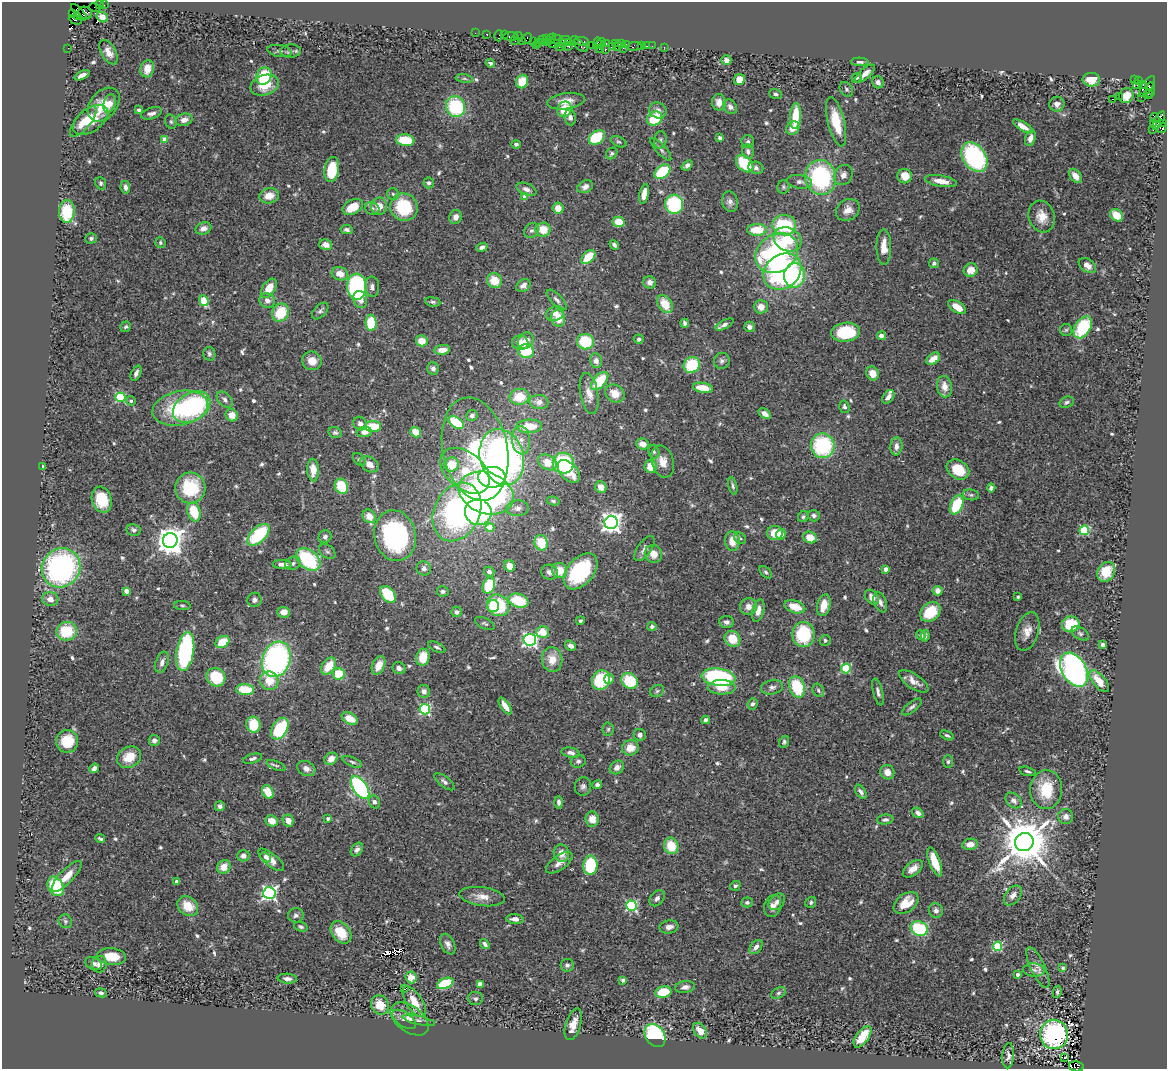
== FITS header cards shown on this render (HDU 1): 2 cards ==
NAXIS1  =                 1165
NAXIS2  =                 1067

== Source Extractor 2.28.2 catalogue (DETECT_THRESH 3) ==
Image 1165 x 1067 px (HDU 1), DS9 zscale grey, 1 PNG px = 1 image px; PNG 1169 x 1071 px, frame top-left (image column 1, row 1067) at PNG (2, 2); each listed source drawn as its Kron ellipse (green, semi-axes under 4 px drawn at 4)
Background 0.503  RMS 0.03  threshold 0.0906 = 3 sigma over >= 5 px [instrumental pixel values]
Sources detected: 632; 4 with non-positive FLUX_AUTO (blend fragments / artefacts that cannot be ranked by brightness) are neither listed nor drawn; of the other 628, the 500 brightest by FLUX_AUTO listed and drawn (128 fainter detections omitted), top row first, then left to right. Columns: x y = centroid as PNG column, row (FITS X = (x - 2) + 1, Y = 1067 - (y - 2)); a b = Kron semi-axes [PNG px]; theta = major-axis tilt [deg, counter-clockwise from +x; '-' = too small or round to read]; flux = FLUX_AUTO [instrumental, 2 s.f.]
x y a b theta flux
100 4 3 2 - 7.6
104 5 2 2 - 7.6
95 7 6 3 -15 19
79 12 10 4 -46 480
85 13 7 6 - 170
73 14 3 2 - 17
77 16 4 3 - 32
102 17 6 5 - 17
75 20 7 3 -25 180
475 33 2 2 - 4.3
487 34 3 3 - 45
504 35 2 2 - 14
499 36 5 2 - 41
511 36 7 3 -1 71
518 36 4 3 - 16
527 38 6 4 47 49
546 38 3 3 - 20
556 39 6 3 8 57
542 40 4 3 - 22
550 40 7 3 44 29
565 40 6 3 -1 100
574 40 4 2 - 23
515 41 2 2 - 22
582 41 7 3 -7 99
523 42 3 3 - 78
533 42 4 2 - 50
539 42 3 2 - 34
546 42 4 3 - 53
554 43 7 4 0 110
569 43 3 3 - 100
597 43 6 3 84 61
601 43 5 3 - 48
606 43 3 2 - 33
615 43 2 2 - 38
563 44 3 2 - 31
622 44 3 2 - 29
626 44 3 2 - 39
536 45 2 2 - 9.1
580 45 8 3 -38 45
592 45 2 2 - 19
642 45 3 3 - 36
568 46 4 3 - 120
612 46 4 3 - 48
617 46 5 3 - 39
634 46 7 4 6 40
646 46 3 2 - 11
652 46 2 2 - 14
560 47 4 3 - 31
664 47 2 2 - 6.4
68 48 2 2 - 11
623 48 2 2 - 140
599 49 3 2 - 51
605 50 3 3 - 85
279 51 12 6 -10 6.5
291 51 10 6 2 6.7
108 52 13 7 -60 16
726 60 5 5 - 12
860 62 9 4 -2 4.7
490 63 5 4 - 6.2
147 69 9 7 76 28
865 74 12 5 42 15
82 75 8 4 26 9.2
264 76 9 7 66 98
857 78 5 4 - 3.7
464 79 8 4 -9 4.7
739 79 5 5 - 24
1091 80 8 7 - 28
1135 80 3 2 - 29
1138 80 3 3 - 7.8
522 81 7 6 - 41
878 82 6 5 - 8
1143 84 4 3 - 150
265 85 14 10 19 47
1137 85 2 2 - 9.5
1147 87 12 5 56 430
846 89 8 6 -55 4.5
1150 90 8 3 86 79
775 94 6 5 - 5.1
1148 94 5 3 - 47
1119 96 2 2 - 1200
1126 96 8 7 - 21
1141 97 2 2 - 8
1113 99 3 2 - 9.7
566 101 19 8 7 24
719 102 8 7 - 17
109 103 9 6 72 20
1057 104 7 7 - 10
104 105 19 13 49 50
456 107 10 9 - 140
730 107 8 6 -53 8.5
564 109 8 7 - 42
139 110 4 4 - 6.1
658 110 9 7 -30 11
152 113 11 5 16 9.4
795 116 13 5 85 61
570 117 8 6 -81 9.5
655 118 8 6 33 77
1155 118 5 3 - 140
91 120 20 11 35 58
184 120 8 6 14 12
1159 120 10 4 63 410
83 121 19 7 51 28
171 122 7 5 -74 4.3
836 122 25 8 -76 56
1154 123 3 2 - 30
1163 123 4 2 - 41
1023 126 11 4 -32 17
793 128 7 6 - 20
1162 128 5 4 - 69
1153 130 2 2 - 10
597 137 9 6 35 90
720 138 4 3 - 5.2
1030 138 8 5 73 16
165 139 4 4 - 31
405 140 9 5 -6 64
660 140 9 6 82 5.7
619 142 8 5 -27 3.7
748 142 6 6 - 4.8
516 144 5 4 - 5.2
661 149 14 5 -47 7.4
748 152 7 5 -70 7.9
612 153 6 5 - 4.2
974 157 16 11 -56 260
745 164 10 7 -44 73
687 165 6 4 39 6.3
756 168 7 6 - 7.6
332 169 13 7 82 68
662 172 9 6 37 95
843 175 10 9 - 11
905 176 7 7 - 25
1075 176 8 5 -51 19
820 177 17 15 -78 240
941 181 16 5 -9 23
800 182 13 7 -8 9.9
101 183 6 5 - 4
429 183 5 5 - 5
125 187 6 5 - 8.3
585 187 8 6 31 9
783 187 7 6 - 4.3
526 189 10 6 -22 9.5
393 194 6 5 - 4.1
644 194 10 4 76 24
269 196 10 7 12 25
525 197 4 4 - 18
730 202 10 8 -78 9
674 204 9 9 - 150
379 206 8 8 - 21
353 207 11 7 28 44
404 207 14 13 - 110
372 208 7 6 - 5.7
558 208 5 5 - 24
848 210 12 10 34 19
67 212 11 8 88 95
1116 215 7 5 -36 38
1042 216 16 13 -73 28
455 217 7 6 - 11
619 222 6 5 - 34
784 225 12 10 -7 120
203 228 8 6 18 12
543 229 7 7 - 36
347 230 6 4 -9 5.2
757 230 10 6 1 58
531 231 8 6 38 6.3
91 238 6 5 - 5
787 239 14 11 -29 65
160 242 5 5 - 4.3
326 245 6 5 - 13
614 245 5 4 - 5.3
482 247 6 4 23 7.7
884 247 18 7 -90 26
777 253 23 18 36 330
588 257 8 5 45 57
934 263 5 5 - 4.6
1087 265 9 6 -37 15
971 270 7 6 - 21
782 272 20 16 39 370
340 274 8 6 -19 20
794 275 12 10 82 130
494 281 8 7 - 39
650 282 6 6 - 9.7
523 285 8 6 33 9.1
357 287 13 9 -88 260
372 287 10 7 -88 9.3
269 288 10 6 55 30
360 299 9 6 -70 18
557 300 13 5 -46 8.3
204 301 5 4 - 72
267 301 8 7 - 10
433 302 7 5 -10 4.5
665 304 10 6 -56 38
761 307 7 6 - 18
957 307 10 5 -33 27
320 311 10 6 46 5.7
280 313 9 8 - 67
555 314 9 7 25 15
558 318 8 6 -81 41
371 323 8 5 -88 84
684 323 4 3 - 5.4
725 324 10 4 27 7.2
126 327 6 5 - 4.3
749 327 5 5 - 9.3
1083 327 12 7 57 120
1066 330 6 6 - 3.7
846 332 14 9 7 99
881 336 4 4 - 11
639 339 5 4 - 4.1
422 341 6 5 - 32
526 341 9 7 49 20
585 342 8 7 - 92
520 343 8 7 - 23
442 350 8 5 7 19
526 351 8 7 - 79
209 354 7 6 - 5
933 359 8 5 37 21
312 361 10 9 - 25
596 361 7 6 - 11
722 361 8 8 - 7.2
692 365 8 7 - 88
433 369 6 6 - 7.1
136 373 8 4 66 8.8
872 373 7 6 - 23
600 381 11 6 48 72
944 387 11 7 -80 19
703 388 10 5 -9 38
589 393 21 9 -80 24
615 394 10 8 -31 27
120 397 5 5 - 160
519 397 10 8 7 51
888 397 8 5 54 14
225 400 9 6 -44 6.9
131 401 5 4 - 4.9
539 402 9 7 -3 17
1067 402 7 5 24 4.6
192 407 20 13 32 270
844 407 6 5 - 4.8
180 408 28 17 11 140
765 414 7 4 -35 9.8
232 415 6 6 - 23
472 415 6 5 - 6.6
456 422 8 5 -35 85
360 424 7 6 - 9.9
529 426 13 6 3 47
373 427 8 5 0 62
364 432 7 5 2 14
416 432 6 5 - 28
335 433 7 5 -14 4.8
521 440 14 9 -84 18
643 444 6 5 - 18
823 446 12 12 - 180
896 446 9 6 85 11
475 449 52 32 -78 230
654 452 7 5 -74 4.6
502 457 28 21 -73 730
359 460 7 5 -48 4
547 462 10 7 -31 36
663 462 16 11 -74 24
563 463 10 10 - 150
369 464 10 7 -33 14
451 465 7 7 - 44
650 466 6 6 - 32
42 467 4 3 - 5
313 470 11 6 -88 23
958 470 12 9 -33 57
465 471 28 18 -39 86
569 471 13 8 -47 42
492 477 13 10 3 210
341 486 8 6 -62 66
733 486 8 4 -77 4.3
601 487 6 5 - 16
190 488 15 15 - 100
991 488 4 4 - 6.2
486 493 28 20 -20 520
971 495 8 5 -9 5
102 500 13 10 -74 58
553 501 6 4 -8 4.2
957 505 10 6 66 94
517 508 11 8 3 11
194 512 10 6 -74 62
457 512 30 23 64 480
478 512 13 13 - 210
369 516 7 6 - 20
814 516 6 5 - 6.1
803 517 6 5 - 3.6
611 523 6 6 - 1300
490 528 4 4 - 47
134 530 7 6 - 5.9
1084 530 5 4 - 120
775 533 8 7 - 32
781 534 5 5 - 9.3
259 535 13 7 44 130
395 536 26 20 -77 320
325 537 7 6 - 6.4
810 537 7 5 -20 27
740 538 6 5 - 4.1
170 540 7 7 - 2700
732 541 9 7 -86 27
541 543 8 6 -69 46
644 549 14 6 55 11
327 552 9 6 -38 5.4
653 554 9 8 - 21
308 559 14 9 -38 160
293 563 8 6 28 7.1
282 564 9 4 -2 11
510 566 6 5 - 20
61 568 20 19 - 460
424 568 7 7 - 7.3
886 569 4 4 - 17
560 571 7 7 - 34
580 571 21 13 49 160
489 572 5 5 - 6.7
550 572 8 7 - 10
766 572 7 4 -44 4
1106 572 10 8 59 50
489 586 8 6 70 78
127 591 4 3 - 24
443 591 6 5 - 5.4
938 591 5 5 - 12
388 594 10 6 -49 82
872 597 8 6 -50 13
1018 597 3 3 - 3.8
50 599 8 7 - 15
254 600 7 7 - 7.1
518 601 10 6 -16 76
880 602 10 6 -69 8.9
498 605 12 10 -45 120
824 605 11 6 77 28
182 606 8 4 -4 3.9
493 606 6 6 - 30
748 607 8 8 - 15
795 607 11 6 -18 32
758 611 12 5 75 14
284 612 6 5 - 16
456 612 5 5 - 7.2
930 612 11 8 42 77
580 621 4 4 - 3.8
727 622 7 6 - 6.9
485 624 10 5 -26 4.4
1071 624 9 8 - 65
652 627 5 4 - 5.5
67 631 10 9 - 80
1027 631 20 11 72 23
543 632 6 5 - 39
803 634 12 11 - 100
1080 634 10 5 -32 5.9
921 635 5 4 - 6.9
925 636 6 4 78 4.4
732 639 8 7 - 41
530 640 6 6 - 550
825 640 5 5 - 3.9
222 642 7 5 32 51
1102 645 3 3 - 13
570 646 6 4 -33 8.3
437 647 9 4 -26 4.8
185 651 19 8 81 260
423 657 8 6 78 45
276 659 18 14 70 510
552 659 12 10 -83 28
162 662 11 6 70 10
379 665 9 6 67 25
329 666 9 6 53 44
399 668 6 5 - 8.4
846 668 5 5 - 130
1074 670 18 12 -59 810
339 674 6 6 - 52
216 677 10 9 - 98
718 677 17 8 -8 230
609 679 5 5 - 13
601 680 10 8 63 110
269 681 9 9 - 34
630 681 9 7 -37 80
914 681 17 7 -34 17
1099 681 13 6 -50 35
722 687 14 7 0 27
772 687 11 7 10 8.1
797 687 11 7 -69 94
245 689 9 5 -2 62
818 690 7 5 -61 4.2
424 691 6 6 - 9.5
657 691 7 5 28 4.5
878 692 14 5 -76 7.6
753 704 6 5 - 4.7
505 706 9 4 -56 17
912 707 12 5 39 6.4
425 709 5 5 - 230
350 719 8 5 -26 30
705 720 4 4 - 6.4
253 725 8 7 - 57
280 729 12 7 59 140
608 729 7 5 88 3.8
640 735 6 6 - 6.8
947 735 7 4 -25 3.8
154 740 5 5 - 7.3
67 741 11 11 - 51
784 742 6 5 - 4.4
630 748 8 7 - 27
571 753 9 5 -11 8.7
129 757 12 10 30 37
253 759 10 4 15 6
331 759 7 5 35 17
578 761 7 6 - 5.2
352 762 10 4 -24 5.2
948 762 6 5 - 4
276 766 10 4 -22 4.5
617 767 8 6 37 11
94 768 5 4 - 8.8
306 769 9 7 -27 12
1027 771 8 4 -13 4.1
887 772 7 7 - 15
444 782 12 5 -39 7.3
597 785 5 4 - 6.5
583 786 9 8 - 7.4
360 788 13 7 -56 260
1046 790 19 16 87 65
268 792 7 5 -62 38
861 792 8 4 -57 6.8
1014 800 9 6 -42 8.6
374 802 7 5 -63 6.7
559 802 6 4 -89 5.9
220 806 5 5 - 6.5
918 813 6 4 -35 8.4
1066 816 7 7 - 11
328 819 3 3 - 7.5
592 819 7 7 - 22
885 820 8 5 5 6.1
272 821 6 5 - 24
288 821 6 5 - 17
100 839 5 3 - 4.6
1024 842 9 9 - 11000
970 844 8 5 9 17
671 846 8 7 - 49
357 850 7 5 54 6.1
561 853 9 7 -72 19
243 856 6 5 - 7.5
266 857 6 4 -41 4
271 860 16 6 -39 17
935 862 15 5 -69 41
559 863 15 7 36 14
590 865 9 7 85 110
224 867 7 6 - 23
913 869 11 6 37 17
67 876 20 7 45 26
177 881 3 3 - 7.1
56 886 10 7 -61 95
735 886 5 5 - 4.1
269 893 6 6 - 520
1013 895 11 7 52 13
482 897 23 9 -8 23
657 898 9 6 50 7.7
747 902 6 5 - 4.7
777 902 9 7 46 7
811 902 6 5 - 3.6
906 903 14 9 36 33
188 906 11 9 -39 38
631 906 5 5 - 240
773 906 11 8 73 13
936 910 7 7 - 7.7
296 915 8 7 - 7
515 919 8 5 -5 11
65 921 7 6 - 4.9
301 927 7 5 -19 5
669 927 9 6 11 11
919 929 9 7 -23 140
341 932 12 8 -51 50
448 944 11 6 -64 9.2
485 944 5 3 - 4.7
997 946 5 4 - 140
756 947 8 5 52 11
112 957 14 8 -6 42
93 963 8 6 -28 8.7
99 964 8 7 - 14
567 965 6 6 - 5.5
1038 968 22 7 -65 14
1063 968 4 3 - 13
1034 970 10 6 -2 7.3
1018 975 4 3 - 9.8
411 977 6 5 - 32
287 979 9 5 -4 8
623 980 4 4 - 8
445 983 8 5 20 82
480 984 4 4 - 23
685 987 10 6 10 11
405 989 3 2 - 3.7
663 992 8 5 11 59
1057 992 6 4 80 3.6
101 993 6 4 -10 4.5
778 993 8 5 27 4.6
475 998 7 6 - 5.4
414 1002 17 8 -57 34
380 1005 10 8 -63 40
404 1019 13 7 -34 10
410 1019 21 13 -36 24
419 1020 16 4 -13 6
573 1024 16 7 73 25
700 1031 8 5 -52 20
1054 1034 14 14 - 300
655 1035 12 9 -55 160
862 1037 12 6 54 39
1008 1056 12 6 87 7.4
1064 1058 4 2 - 7.2
1076 1066 7 5 -10 350
At the frame edge (FLAGS 8, measured only in part): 1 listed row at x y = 1076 1066
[128 fainter detections neither listed nor drawn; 4 non-positive-flux detections neither listed nor drawn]